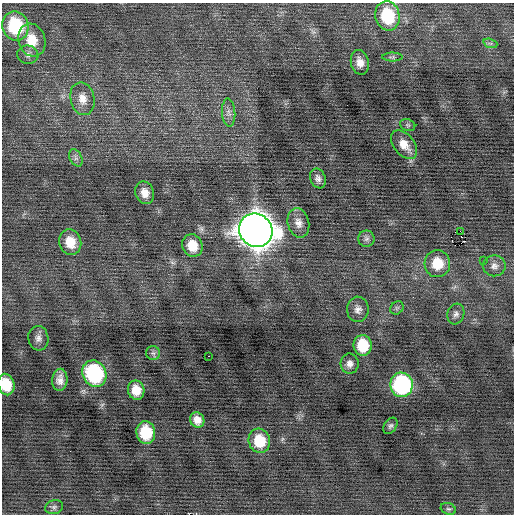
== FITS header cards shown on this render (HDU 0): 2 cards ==
NAXIS1  =                  512 / Axis length
NAXIS2  =                  512 / Axis length

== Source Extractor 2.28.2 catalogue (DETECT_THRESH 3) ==
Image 512 x 512 px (HDU 0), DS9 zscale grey, 1 PNG px = 1 image px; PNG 516 x 516 px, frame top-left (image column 1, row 512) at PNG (2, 3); each listed source drawn as its Kron ellipse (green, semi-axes under 4 px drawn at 4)
Background -0.0373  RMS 0.75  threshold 2.24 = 3 sigma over >= 5 px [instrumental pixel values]
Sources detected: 42; all 42 listed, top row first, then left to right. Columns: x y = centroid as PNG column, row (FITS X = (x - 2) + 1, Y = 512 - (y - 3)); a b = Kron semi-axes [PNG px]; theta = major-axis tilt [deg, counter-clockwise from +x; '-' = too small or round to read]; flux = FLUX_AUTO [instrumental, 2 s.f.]
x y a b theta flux
387 16 15 12 -77 2400
15 26 15 13 -70 3300
32 40 17 13 -72 1000
490 43 7 4 -18 110
28 55 10 9 - 240
392 57 10 4 0 100
360 62 12 9 -76 430
82 99 17 12 -78 620
229 113 14 6 -87 250
408 125 8 5 -20 100
404 145 16 10 -51 610
76 158 9 6 -61 170
318 178 10 7 -68 240
145 193 11 9 -68 470
298 223 15 10 -76 420
256 230 17 16 - 90000
460 231 3 2 - 300
366 239 8 8 - 170
70 242 13 11 -74 880
192 246 11 10 - 890
483 261 3 2 - 58
437 264 13 13 - 1200
494 266 11 10 - 310
397 308 7 6 - 110
358 309 12 11 - 340
456 314 10 8 71 220
38 338 12 10 -82 290
363 345 10 9 - 1500
153 353 7 7 - 130
208 356 3 2 - 220
350 364 10 9 - 270
94 374 13 11 -62 5500
60 380 11 7 85 370
6 384 11 8 -76 1100
402 385 12 11 - 6900
136 390 10 8 -78 690
197 420 8 7 - 390
390 426 9 6 56 120
146 433 11 9 -81 1700
259 441 12 10 -73 1500
54 507 9 7 16 130
448 509 8 5 -18 110
At the frame edge (FLAGS 8, measured only in part): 1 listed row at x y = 6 384